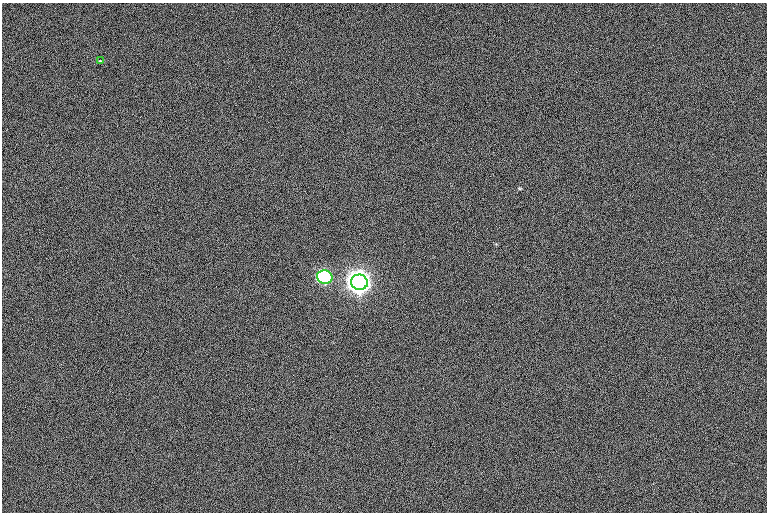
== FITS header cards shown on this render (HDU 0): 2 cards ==
NAXIS1  =                 765  / length of data axis 1
NAXIS2  =                 510  / length of data axis 2

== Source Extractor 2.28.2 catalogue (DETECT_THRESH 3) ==
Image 765 x 510 px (HDU 0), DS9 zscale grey, 1 PNG px = 1 image px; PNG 769 x 514 px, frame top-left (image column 1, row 510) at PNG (2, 3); each listed source drawn as its Kron ellipse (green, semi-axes under 4 px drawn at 4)
Background 4.08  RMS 12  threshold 37.1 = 3 sigma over >= 5 px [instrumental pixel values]
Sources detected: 3; all 3 listed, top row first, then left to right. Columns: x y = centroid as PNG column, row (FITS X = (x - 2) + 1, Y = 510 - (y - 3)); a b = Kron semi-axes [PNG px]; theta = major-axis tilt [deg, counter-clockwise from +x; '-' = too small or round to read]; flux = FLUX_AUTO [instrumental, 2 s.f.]
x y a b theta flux
100 61 3 3 - 9.0e+02
325 277 8 7 - 2.2e+05
359 282 8 7 - 1.4e+06